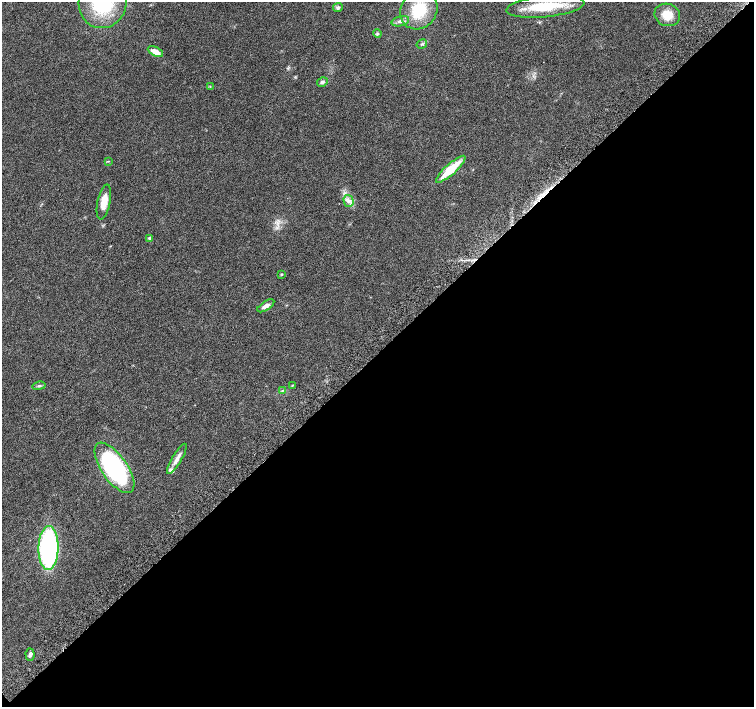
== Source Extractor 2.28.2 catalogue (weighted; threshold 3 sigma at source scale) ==
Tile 12 of 4 x 4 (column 4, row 3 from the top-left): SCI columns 4558-6061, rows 1672-3080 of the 6097 x 6093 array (HDU 1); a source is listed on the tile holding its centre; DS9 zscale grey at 2 x 2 block average (1 PNG px = mean of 2 x 2 image px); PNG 756 x 709 px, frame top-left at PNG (2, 2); each listed source drawn as its Kron ellipse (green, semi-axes under 4 px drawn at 4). Shown black and unused: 50% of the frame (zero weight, under 5 of 9 exposures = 3% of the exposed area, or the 3 px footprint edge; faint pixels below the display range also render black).
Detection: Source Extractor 2.28.2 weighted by HDU 2 'WHT'; one run over the whole footprint, this tile lists its part. Background 0.0304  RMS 0.0022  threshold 0.00916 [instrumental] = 3 sigma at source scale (4.09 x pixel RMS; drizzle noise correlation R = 1.36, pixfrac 0.8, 0.0396/0.0396 arcsec/px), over >= 5 px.
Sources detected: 27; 1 cosmic-ray / hot-pixel residue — neither listed nor drawn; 1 inside a brighter listed object's ellipse — not listed separately; the other 25 listed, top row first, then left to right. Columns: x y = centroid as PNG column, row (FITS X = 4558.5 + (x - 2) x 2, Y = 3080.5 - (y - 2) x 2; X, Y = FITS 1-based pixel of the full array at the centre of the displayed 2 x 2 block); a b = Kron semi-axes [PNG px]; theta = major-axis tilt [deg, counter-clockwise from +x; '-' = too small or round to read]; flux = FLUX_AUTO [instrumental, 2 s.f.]
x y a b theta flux
103 3 25 24 - 37
545 6 39 10 6 20
338 8 5 4 - 1.2
419 10 20 18 53 19
667 15 13 11 -20 8
400 21 9 5 14 1.8
377 34 4 3 - 0.59
422 44 5 3 - 0.82
155 51 8 4 -26 4.1
322 82 5 4 - 1.1
210 86 3 2 - 0.29
108 161 3 2 - 0.36
451 169 19 5 42 15
348 201 6 5 - 1.9
104 202 18 6 78 6.6
150 238 3 3 - 1.8
282 274 3 3 - 0.66
266 306 10 4 33 2.1
292 385 3 2 - 0.32
39 386 6 3 13 0.79
282 391 4 2 - 0.44
177 459 17 4 59 3.2
114 468 29 13 -55 75
49 548 22 10 89 99
30 654 6 4 -86 1.3
Isophote crosses this tile's border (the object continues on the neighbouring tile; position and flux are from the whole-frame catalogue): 1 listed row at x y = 103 3
Diffuse or blended objects may show on this block-average render without a row.